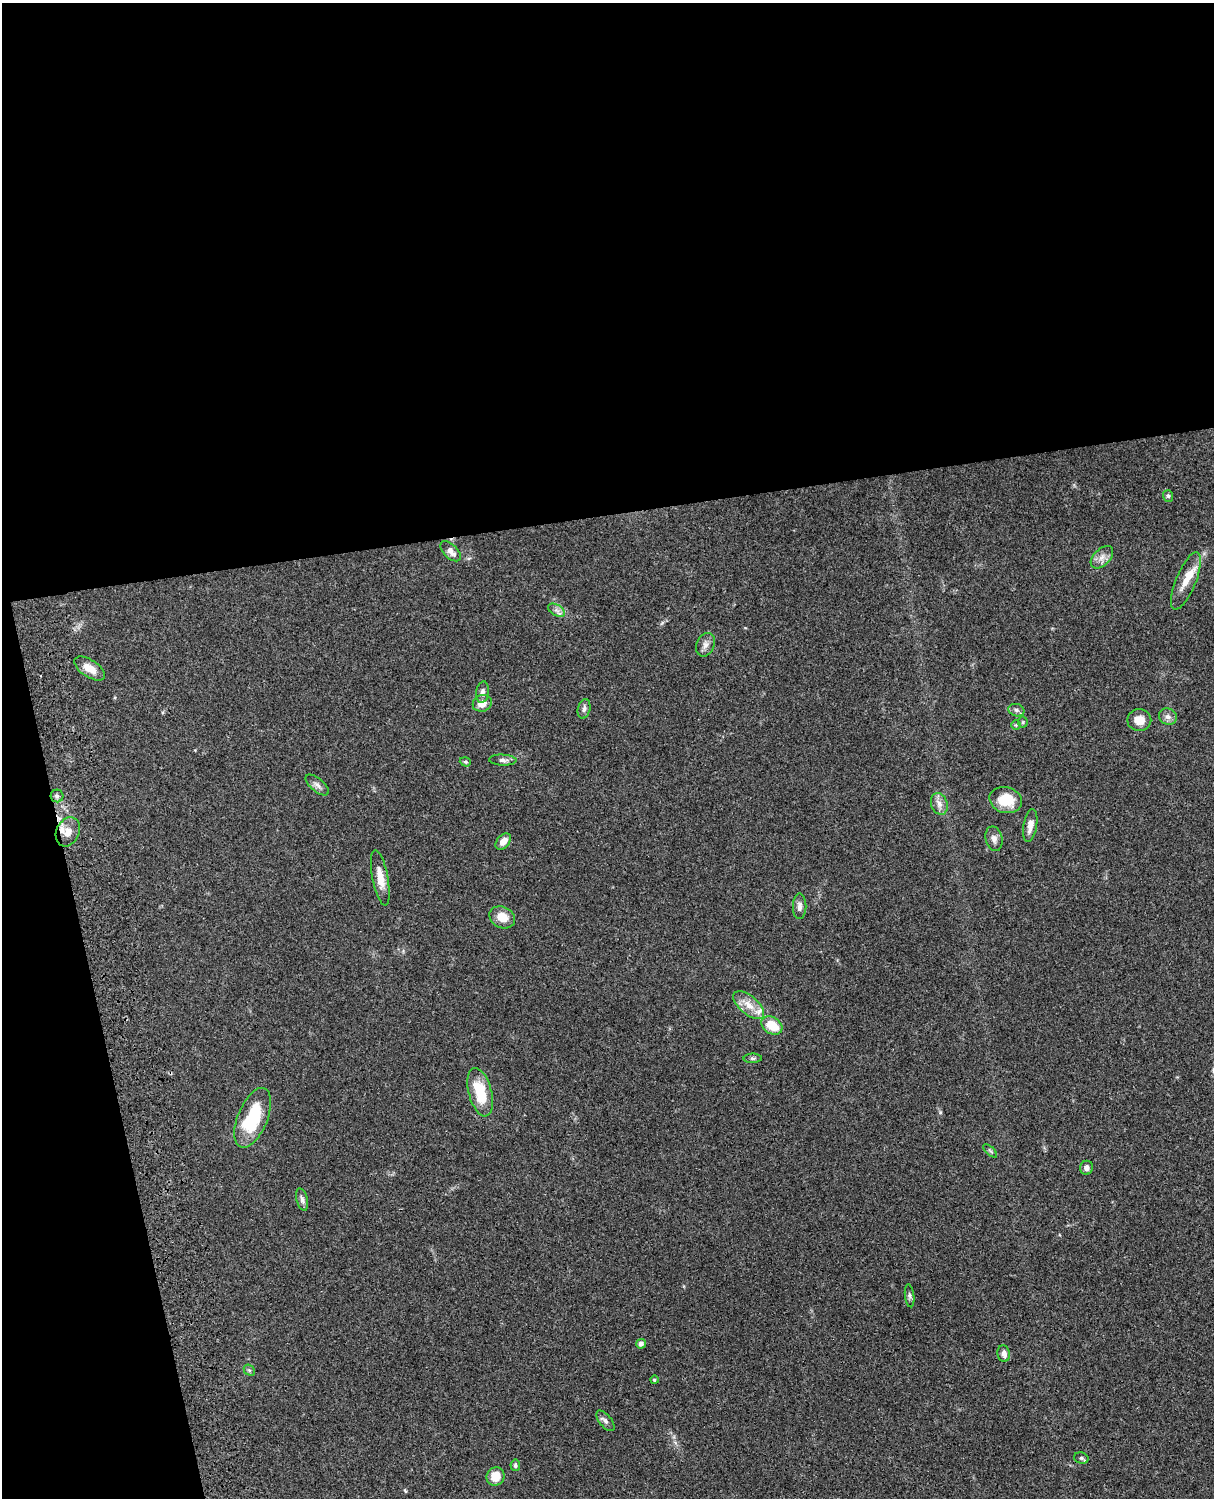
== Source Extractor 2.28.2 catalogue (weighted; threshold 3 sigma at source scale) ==
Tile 1 of 4 x 3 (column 1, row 1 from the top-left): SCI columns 121-1332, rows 3268-4763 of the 5089 x 4926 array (HDU 1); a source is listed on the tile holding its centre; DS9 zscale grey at full resolution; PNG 1216 x 1500 px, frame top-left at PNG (2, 3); each listed source drawn as its Kron ellipse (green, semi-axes under 4 px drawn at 4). Shown black and unused: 39% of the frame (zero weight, under 3 of 4 exposures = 6% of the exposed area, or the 3 px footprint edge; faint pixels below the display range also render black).
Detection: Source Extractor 2.28.2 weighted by HDU 2 'WHT'; one run over the whole footprint, this tile lists its part. Background 0.0742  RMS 0.0058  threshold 0.0259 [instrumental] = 3 sigma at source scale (4.5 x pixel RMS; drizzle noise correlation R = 1.50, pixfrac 1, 0.05/0.05 arcsec/px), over >= 5 px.
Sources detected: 46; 1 inside a brighter listed object's ellipse — not listed separately; the other 45 listed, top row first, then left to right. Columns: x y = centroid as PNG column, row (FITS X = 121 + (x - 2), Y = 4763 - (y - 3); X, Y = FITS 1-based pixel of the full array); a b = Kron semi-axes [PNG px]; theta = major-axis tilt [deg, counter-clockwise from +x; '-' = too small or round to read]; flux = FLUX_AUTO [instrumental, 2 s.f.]
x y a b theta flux
1168 496 6 5 - 1.1
451 551 12 7 -45 3.9
1102 557 13 8 44 3.9
1186 581 31 10 68 9.6
556 610 9 5 -31 2.1
705 645 12 9 66 3
90 668 17 8 -33 6.5
482 692 11 6 81 2.5
482 703 10 8 22 5.5
584 709 10 6 78 2
1016 710 8 6 -18 1.6
1168 717 9 8 - 2.6
1139 720 12 11 - 5.9
1023 722 5 5 - 0.79
1016 725 5 5 - 0.74
503 760 13 5 -2 2
465 762 6 4 -19 0.8
317 785 14 6 -40 2.4
57 796 6 6 - 1.2
1006 800 16 12 -15 14
939 804 11 8 -70 3.4
1030 825 16 6 81 4.6
68 832 15 11 63 6.1
994 839 12 8 -77 3
503 841 9 6 48 4.5
380 878 28 8 -79 7.6
800 906 13 6 89 2.8
502 917 13 10 -26 7
749 1005 18 9 -41 6.9
772 1025 11 8 -31 13
753 1058 9 4 1 1.2
480 1092 25 11 -75 19
253 1118 32 15 68 30
990 1151 8 3 -45 0.82
1086 1168 7 6 - 2.1
302 1199 11 5 -75 1.9
910 1296 11 4 -83 1.5
641 1344 5 4 - 2.2
1004 1354 8 6 -81 2.9
249 1370 6 4 -42 0.91
654 1380 4 4 - 0.75
605 1421 12 6 -51 2
1081 1458 7 5 -16 1.1
515 1465 6 5 - 1.1
496 1476 9 8 - 8.1
Overlapping masked pixels (flux is a lower limit): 1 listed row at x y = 68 832